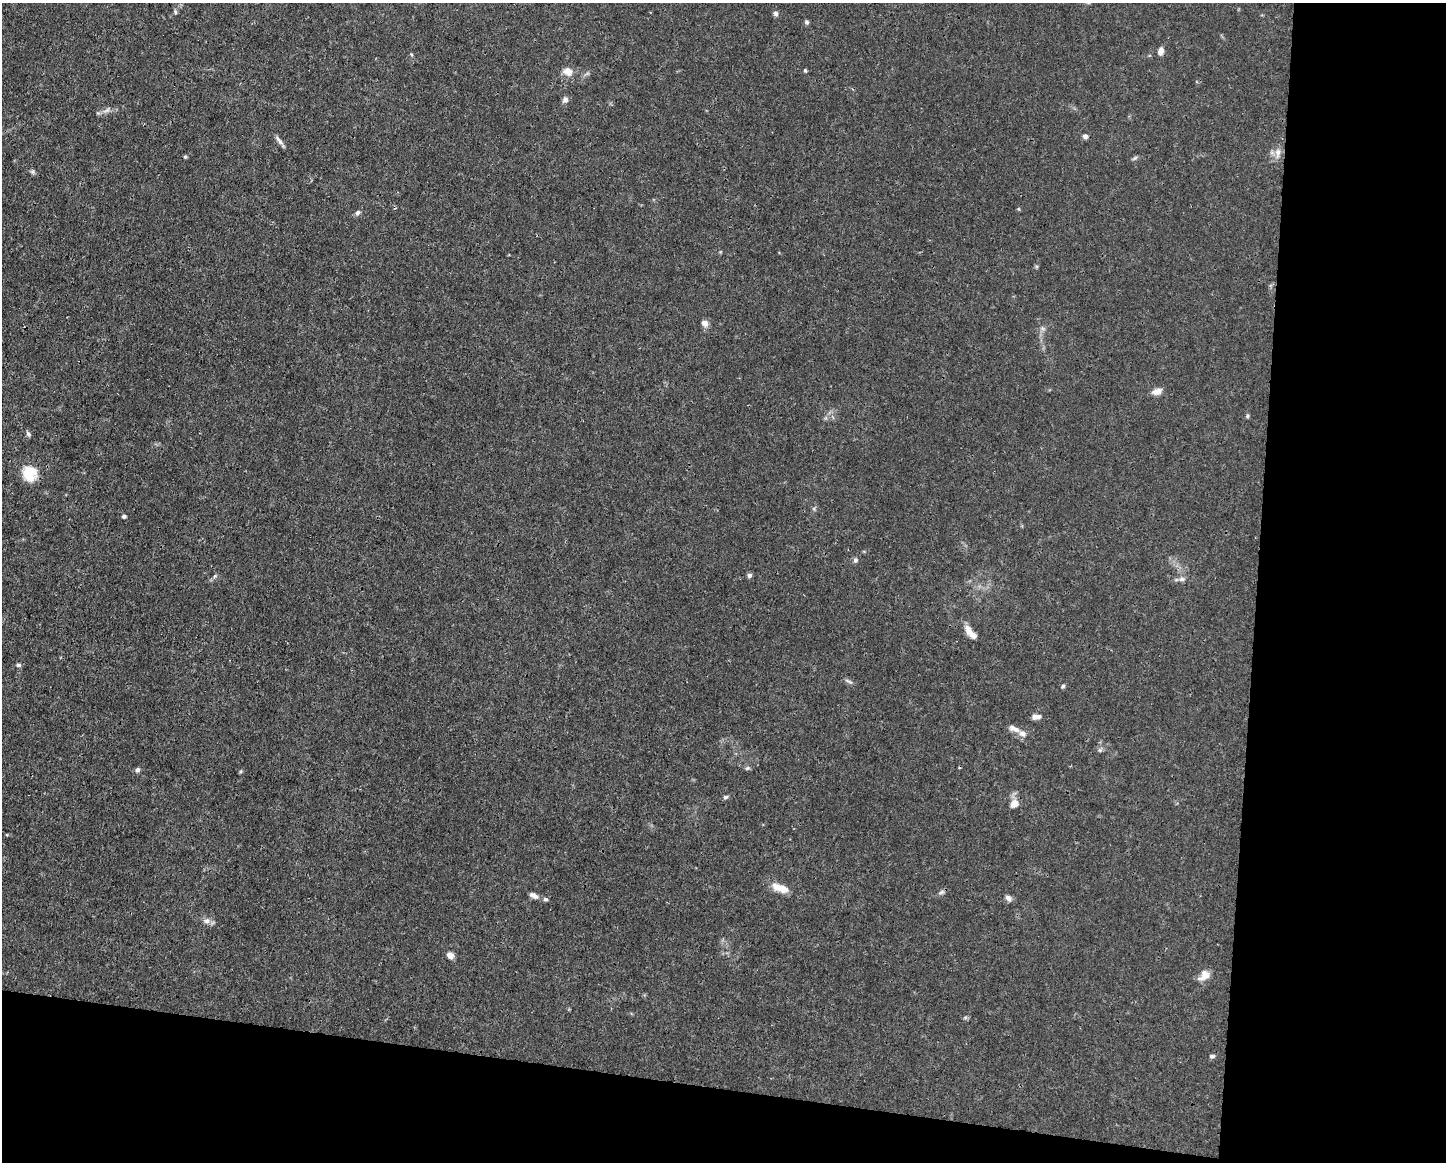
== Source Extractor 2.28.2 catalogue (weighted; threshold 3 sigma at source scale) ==
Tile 12 of 3 x 4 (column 3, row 4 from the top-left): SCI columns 3001-4444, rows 1-1160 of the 4667 x 4639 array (HDU 1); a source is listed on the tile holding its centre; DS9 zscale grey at full resolution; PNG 1448 x 1164 px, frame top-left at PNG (2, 3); no overlay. Shown black and unused: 20% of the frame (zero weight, under 3 of 4 exposures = <1% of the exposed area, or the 3 px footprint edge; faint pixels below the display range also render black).
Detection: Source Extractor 2.28.2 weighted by HDU 2 'WHT'; one run over the whole footprint, this tile lists its part. Background 0.0157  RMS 0.0024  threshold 0.0109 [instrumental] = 3 sigma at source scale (4.5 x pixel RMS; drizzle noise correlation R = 1.50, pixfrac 1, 0.05/0.05 arcsec/px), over >= 5 px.
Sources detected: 50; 1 cosmic-ray / hot-pixel residue — not listed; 2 inside a brighter listed object's ellipse — not listed separately; the other 47 listed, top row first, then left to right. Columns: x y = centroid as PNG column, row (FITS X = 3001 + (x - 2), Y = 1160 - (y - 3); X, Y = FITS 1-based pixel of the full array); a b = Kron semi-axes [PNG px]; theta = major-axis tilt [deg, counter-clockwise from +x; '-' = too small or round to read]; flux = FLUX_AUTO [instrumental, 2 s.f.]
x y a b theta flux
175 12 6 4 -88 0.38
776 13 7 6 - 0.68
807 22 6 6 - 0.5
1161 51 7 5 80 1.5
805 70 4 4 - 0.35
568 71 13 10 -28 2.1
565 100 8 7 - 0.86
107 110 10 5 35 0.78
1085 136 6 5 - 0.84
280 141 20 4 -53 0.93
1278 153 15 7 84 1.6
185 157 5 4 - 0.29
1135 158 8 4 36 0.42
33 172 7 4 -72 0.43
358 213 8 6 46 0.63
705 323 9 8 - 1.2
1157 391 12 7 15 1.6
1247 416 5 5 - 0.34
28 434 7 5 -62 0.55
30 474 19 18 - 5.1
124 516 5 5 - 0.45
855 560 7 6 - 0.6
749 575 6 5 - 0.59
215 576 6 4 70 0.37
1182 579 9 6 9 0.76
969 631 16 8 -65 2
18 665 6 5 - 0.49
849 681 12 4 -27 0.53
1063 686 6 4 45 0.35
1036 717 11 5 6 1.2
1014 729 16 7 -22 1.5
1100 750 6 5 - 0.43
747 768 7 5 20 0.44
137 770 6 6 - 0.55
241 771 5 3 - 0.29
725 797 7 5 5 0.48
1014 803 12 10 49 1.8
781 888 21 9 -21 3.6
941 892 10 5 25 0.64
534 895 10 6 -28 1.1
1008 898 10 6 -46 0.95
545 899 6 5 - 0.49
207 921 11 7 4 1.2
450 955 8 7 - 1.3
1204 975 16 10 40 2.1
965 1018 7 4 20 0.35
1212 1056 8 5 0 0.49